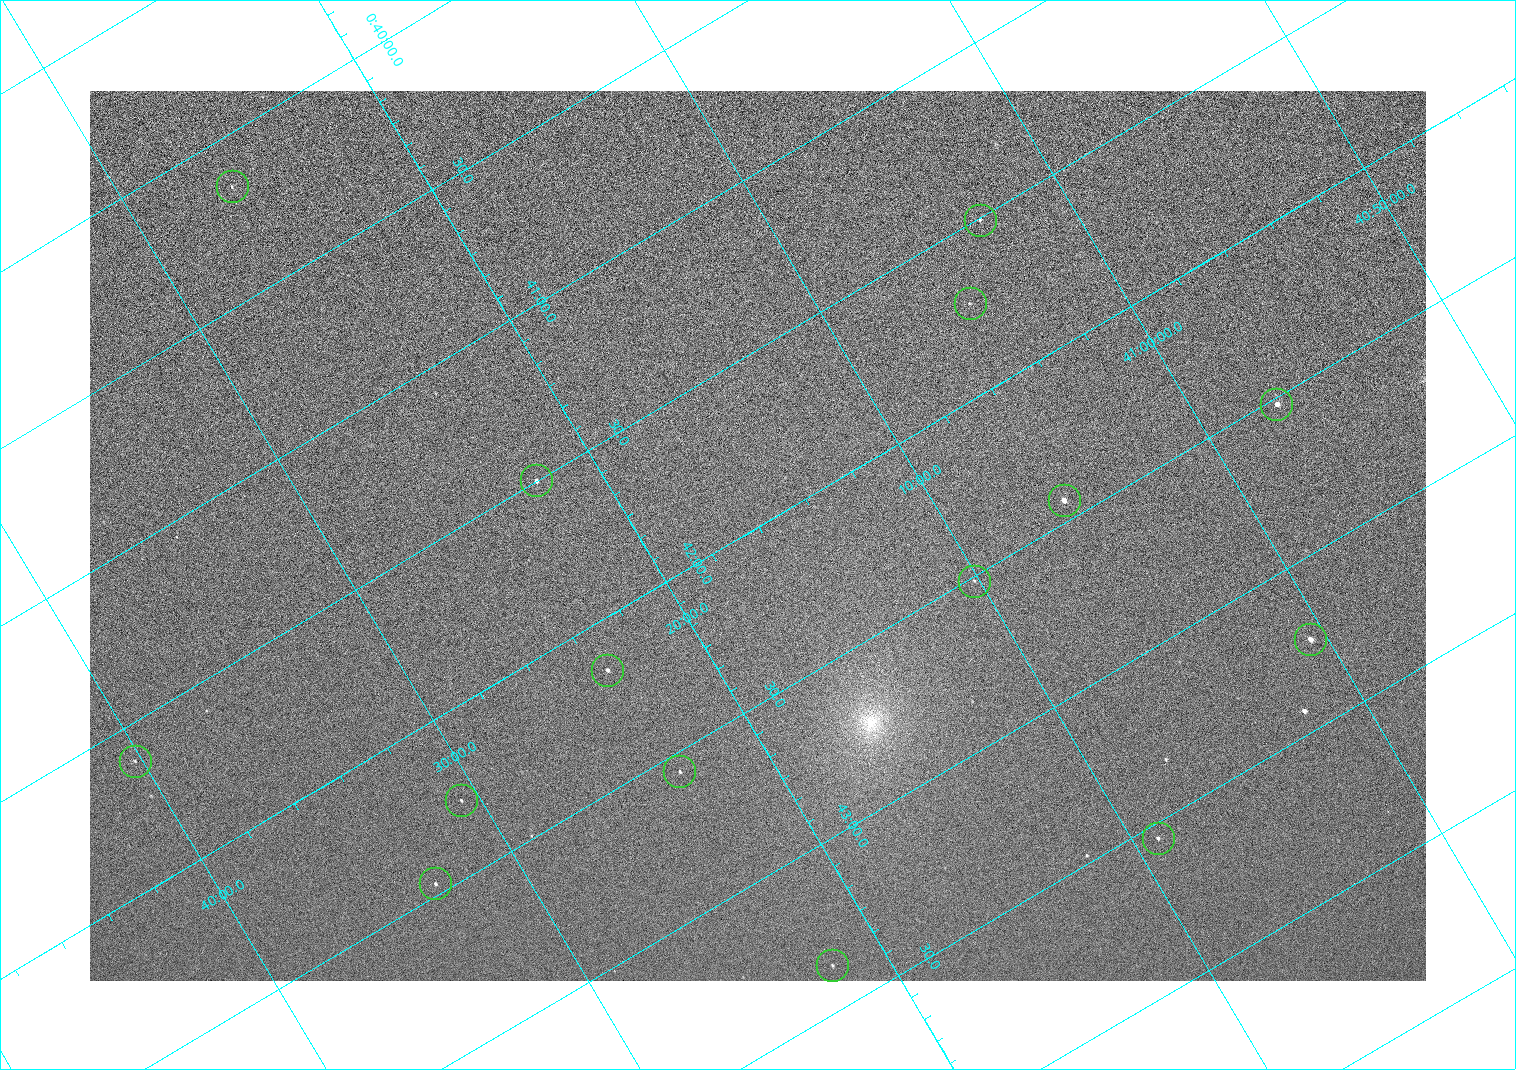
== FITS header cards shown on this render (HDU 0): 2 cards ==
NAXIS1  =                 1336 / length of data axis 1
NAXIS2  =                  890 / length of data axis 2

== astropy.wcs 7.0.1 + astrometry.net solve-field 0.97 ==
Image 1336 x 890 px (HDU 0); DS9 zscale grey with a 90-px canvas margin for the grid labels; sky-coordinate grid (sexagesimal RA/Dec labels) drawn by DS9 from the SOLVED WCS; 15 Tycho-2 reference stars matched to detected sources circled (green)
Header WCS: none
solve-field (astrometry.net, Tycho-2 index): SOLVED blind (the file carries no WCS)
Solved WCS: RA---TAN-SIP/DEC--TAN-SIP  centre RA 00:42:01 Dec +41:16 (10.51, +41.27 deg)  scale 2.22 arcsec/px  FOV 49.4' x 32.9'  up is -121 deg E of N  parity normal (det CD < 0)
(file carries no celestial WCS; the grid is the blind solution)
Tycho-2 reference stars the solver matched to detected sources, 15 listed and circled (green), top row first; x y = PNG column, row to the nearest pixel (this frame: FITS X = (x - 90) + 1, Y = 890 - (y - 91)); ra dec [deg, ICRS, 3 dp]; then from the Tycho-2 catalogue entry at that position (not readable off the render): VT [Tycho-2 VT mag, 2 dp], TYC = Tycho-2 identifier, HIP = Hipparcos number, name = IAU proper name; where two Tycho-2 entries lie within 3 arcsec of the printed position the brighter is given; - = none
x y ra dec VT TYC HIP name
232 186 10.038 +41.438 10.94 2805-517-1 - -
980 220 10.377 +41.053 11.36 2801-2079-1 - -
970 303 10.431 +41.085 11.65 2801-2062-1 - -
1276 404 10.629 +40.954 9.37 2801-2009-1 3333 -
536 480 10.374 +41.370 10.16 2805-213-1 - -
1064 500 10.609 +41.097 10.73 2801-2063-1 - -
974 581 10.628 +41.169 11.22 2801-2073-1 - -
1310 639 10.809 +41.009 9.29 2801-2078-1 - -
607 670 10.538 +41.392 10.59 2805-2135-1 - -
135 761 10.403 +41.671 11.00 2805-218-1 - -
679 771 10.639 +41.386 11.36 2805-2208-1 - -
461 800 10.568 +41.510 11.29 2805-2124-1 - -
1158 838 10.886 +41.153 10.99 2801-2037-1 - -
435 883 10.616 +41.550 10.67 2805-2192-1 - -
832 965 10.840 +41.365 11.39 2805-2131-2 - -